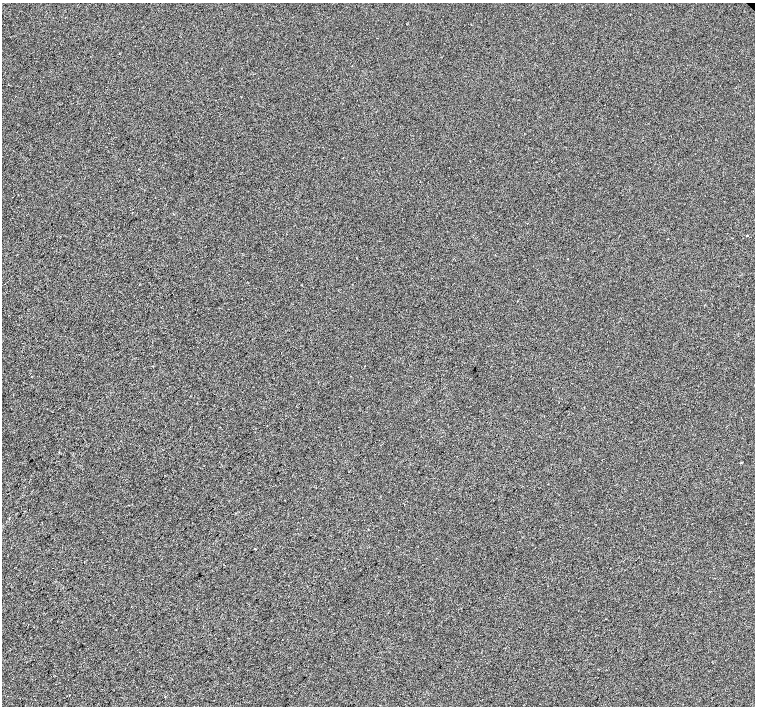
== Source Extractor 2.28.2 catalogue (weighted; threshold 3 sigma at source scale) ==
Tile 7 of 4 x 4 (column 3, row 2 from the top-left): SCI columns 3015-4520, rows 3033-4440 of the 6025 x 5999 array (HDU 1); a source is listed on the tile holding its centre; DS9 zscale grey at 2 x 2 block average (1 PNG px = mean of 2 x 2 image px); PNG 757 x 708 px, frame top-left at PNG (2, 3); no overlay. Shown black and unused: <1% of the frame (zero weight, under 2 of 3 exposures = <1% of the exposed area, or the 3 px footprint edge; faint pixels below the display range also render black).
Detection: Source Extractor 2.28.2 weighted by HDU 2 'WHT'; one run over the whole footprint, this tile lists its part. Background 9.28e-04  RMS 0.0056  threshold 0.0254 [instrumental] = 3 sigma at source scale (4.5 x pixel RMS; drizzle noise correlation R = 1.50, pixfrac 1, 0.0396/0.0396 arcsec/px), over >= 5 px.
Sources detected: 3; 1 cosmic-ray / hot-pixel residue — not listed; the other 2 listed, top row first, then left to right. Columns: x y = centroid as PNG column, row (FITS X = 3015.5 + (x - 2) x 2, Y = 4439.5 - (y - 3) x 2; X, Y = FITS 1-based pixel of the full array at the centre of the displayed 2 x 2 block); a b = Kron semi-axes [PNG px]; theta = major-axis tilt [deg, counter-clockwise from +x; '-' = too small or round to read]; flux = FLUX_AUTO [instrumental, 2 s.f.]
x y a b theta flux
747 236 2 2 - 0.72
255 549 2 2 - 2.3